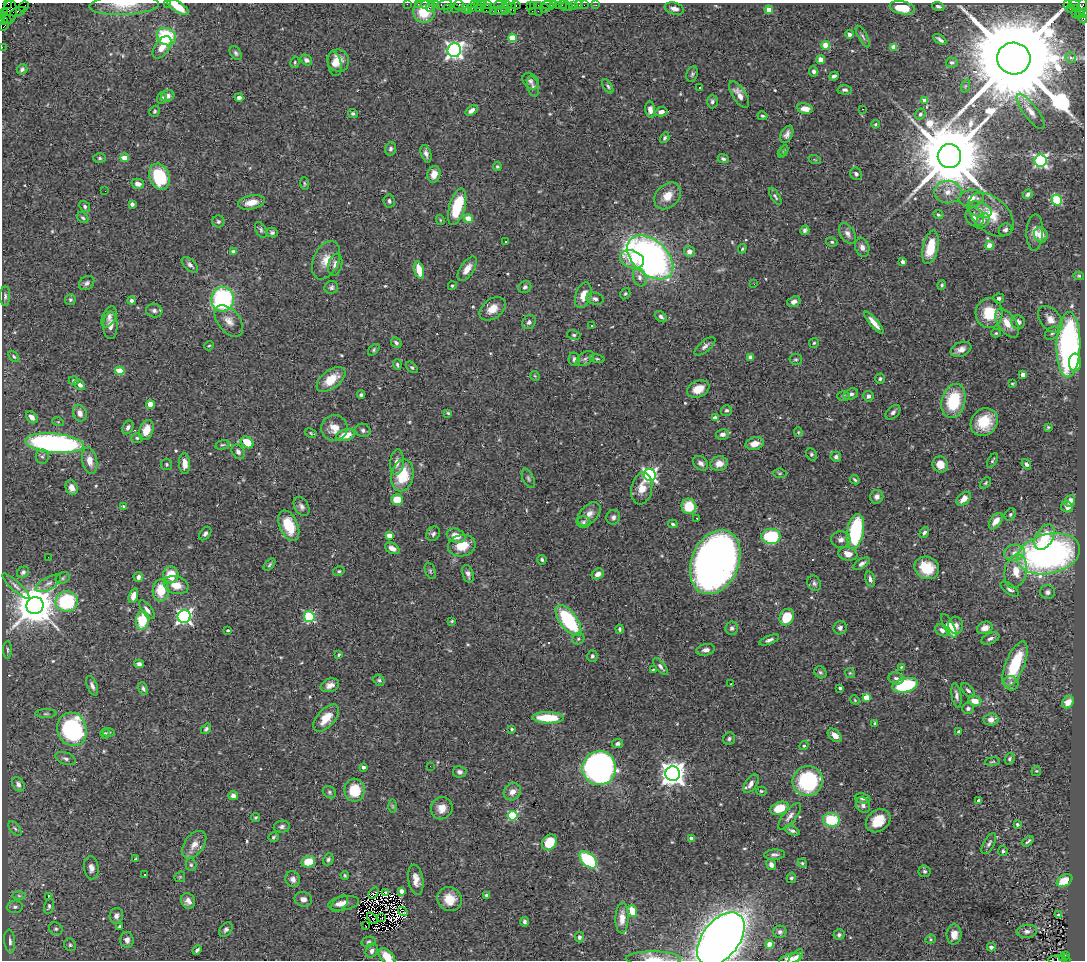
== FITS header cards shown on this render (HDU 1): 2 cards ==
NAXIS1  =                 1083
NAXIS2  =                  958

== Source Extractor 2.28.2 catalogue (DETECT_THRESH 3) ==
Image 1083 x 958 px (HDU 1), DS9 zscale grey, 1 PNG px = 1 image px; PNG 1087 x 962 px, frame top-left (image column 1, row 958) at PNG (2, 3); each listed source drawn as its Kron ellipse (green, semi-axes under 4 px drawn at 4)
Background 0.713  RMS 0.037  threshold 0.112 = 3 sigma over >= 5 px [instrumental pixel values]
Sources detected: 564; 5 with non-positive FLUX_AUTO (blend fragments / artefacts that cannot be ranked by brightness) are neither listed nor drawn; of the other 559, the 500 brightest by FLUX_AUTO listed and drawn (59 fainter detections omitted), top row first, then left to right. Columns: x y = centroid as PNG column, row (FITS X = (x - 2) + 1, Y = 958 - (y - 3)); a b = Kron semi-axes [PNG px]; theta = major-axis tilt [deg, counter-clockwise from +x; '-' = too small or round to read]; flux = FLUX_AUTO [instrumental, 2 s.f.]
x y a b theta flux
7 3 3 2 - 13
167 3 3 2 - 4.6
407 4 2 2 - 16
418 4 2 2 - 25
425 4 2 2 - 20
435 4 3 2 - 17
478 4 4 2 - 27
487 4 3 2 - 24
1067 4 3 2 - 240
124 5 35 10 3 45
444 5 8 5 12 130
459 5 5 5 - 61
474 5 4 2 - 29
499 5 5 2 - 58
507 5 5 3 - 22
511 5 10 3 -73 88
516 5 5 3 - 75
530 5 3 3 - 18
534 5 3 2 - 26
538 5 3 2 - 36
548 5 6 4 -15 94
554 5 3 2 - 26
558 5 3 2 - 52
562 5 3 2 - 5.8
573 5 3 3 - 41
579 5 2 2 - 8
584 5 2 2 - 22
596 5 2 2 - 7.6
1074 5 6 3 4 71
24 6 5 2 - 36
430 6 6 2 72 110
481 6 7 2 45 62
565 6 5 2 - 17
938 6 6 4 -16 5.9
178 7 13 5 -32 39
569 7 2 2 - 4.5
471 8 4 2 - 13
478 8 4 3 - 83
487 8 6 4 4 100
545 8 4 2 - 23
902 8 13 6 -10 51
1077 8 4 3 - 280
447 9 3 2 - 40
455 9 3 3 - 84
465 9 3 2 - 88
505 9 5 2 - 31
674 9 10 6 -15 13
1070 9 2 2 - 12
1081 9 11 4 71 250
501 10 5 3 - 210
769 10 4 4 - 35
424 11 11 11 - 77
469 11 3 3 - 8.1
493 11 2 2 - 30
532 11 2 2 - 42
538 11 2 2 - 67
4 12 3 2 - 26
10 12 12 7 84 280
18 12 8 3 18 150
1075 13 3 2 - 29
1084 13 5 2 - 76
1080 14 4 3 - 72
5 18 7 2 -38 96
1083 18 5 3 - 91
3 21 4 3 - 52
4 26 5 2 - 100
849 34 4 4 - 8
166 37 10 8 -31 140
863 37 12 4 -60 6.2
512 38 4 4 - 78
940 40 7 3 -35 6.7
826 45 4 4 - 62
2 47 2 2 - 8.6
162 47 13 7 54 29
894 47 4 4 - 47
454 50 7 6 - 1000
236 53 8 5 -56 5.9
1014 58 16 16 - 84000
1071 58 6 5 - 7.2
306 60 6 5 - 8.3
821 60 4 4 - 35
338 61 11 11 - 29
295 62 6 4 79 3.9
952 62 6 5 - 7
335 64 12 6 -80 18
22 69 5 5 - 6.9
814 71 5 4 - 6.7
692 74 8 5 68 5.3
834 76 4 3 - 6.7
531 81 9 7 -44 8.6
533 86 10 5 -76 7.6
608 86 8 4 -58 4.8
965 86 7 4 71 4
699 88 3 3 - 14
845 90 7 5 -2 7.2
739 94 15 6 -58 23
168 96 7 6 - 13
162 98 6 4 69 5.5
239 98 4 3 - 9.7
712 101 7 5 -90 6.4
925 101 4 4 - 41
805 109 8 5 -9 25
862 109 3 2 - 3.4
471 110 7 4 37 14
650 110 8 5 -82 14
155 111 6 5 - 3.9
1031 111 21 7 -53 22
661 112 6 4 11 13
353 113 5 4 - 5.7
920 114 6 5 - 5
762 116 5 4 - 4.3
875 124 4 3 - 3
787 134 9 5 63 11
665 138 6 4 60 4
391 149 6 5 - 7.2
784 151 6 3 65 3.2
426 154 9 5 -72 10
781 154 3 2 - 2.9
949 156 12 11 - 35000
100 158 6 5 - 4.5
125 158 4 4 - 48
723 159 5 4 - 6.4
815 160 6 4 -19 2.8
1040 161 6 6 - 450
497 167 4 4 - 3.4
434 174 8 6 76 23
856 174 6 5 - 6.4
159 176 13 10 -68 150
138 184 6 5 - 15
305 184 6 4 -83 3.6
105 191 2 2 - 19
948 192 13 11 -2 27
1028 194 5 4 - 7.1
667 196 15 11 46 35
775 196 10 4 -60 5.2
971 198 12 8 9 31
1057 200 5 5 - 190
389 201 6 5 - 7.2
251 202 13 7 11 30
132 204 4 4 - 7.2
85 206 6 5 - 4.3
457 207 19 8 74 120
979 209 13 7 -19 16
938 215 5 4 - 3.9
991 215 26 17 -42 68
975 217 10 8 -49 19
83 218 6 4 -42 4.3
468 219 4 4 - 65
440 220 5 4 - 2.8
982 221 9 6 53 11
218 222 6 6 - 5.8
261 230 8 5 -63 5.5
805 230 5 4 - 7.3
1005 230 7 6 - 7.6
272 232 6 5 - 6
1035 233 18 8 87 24
847 234 11 7 -59 13
1041 235 8 6 -69 30
505 242 3 3 - 4.7
832 242 5 4 - 4.5
989 246 4 4 - 46
862 247 9 7 -71 14
930 247 17 7 77 77
742 249 5 3 - 3.3
233 252 4 4 - 18
689 252 5 5 - 15
650 257 27 17 -42 1300
632 259 12 8 -20 46
326 260 20 12 66 36
903 262 4 4 - 8.8
190 265 10 5 -43 8.9
335 265 11 7 77 15
467 269 14 6 56 24
419 270 9 4 -74 54
1079 276 5 4 - 3.5
640 277 9 6 -72 11
87 283 8 6 37 7.8
754 284 3 2 - 2.9
942 285 5 4 - 4.3
452 286 4 3 - 3.6
331 287 7 6 - 6.5
525 287 7 6 - 7.7
625 294 6 4 57 4
583 295 13 7 72 27
5 296 10 5 89 6.5
999 298 5 5 - 6.8
223 299 12 11 - 320
595 299 9 6 -11 7.9
70 300 5 5 - 4.4
131 301 4 4 - 6.8
794 302 7 5 22 12
492 309 15 9 36 30
154 311 8 7 - 7.9
989 313 15 13 -86 77
109 317 11 6 65 10
661 317 7 4 -42 7.1
1050 319 15 10 -50 24
229 321 18 11 -51 25
529 322 7 6 - 7.3
1018 322 7 6 - 12
874 323 14 4 -50 21
1007 323 16 8 -56 38
110 325 14 7 -90 17
592 326 3 2 - 3.3
996 333 5 4 - 3.5
1052 333 8 5 36 6.3
574 335 6 5 - 4.9
396 343 6 4 -48 6.3
814 343 5 5 - 3.8
1068 345 32 12 89 670
209 346 5 4 - 3.1
705 346 13 5 41 9.7
961 349 11 7 22 17
374 350 7 4 48 4
14 356 6 4 -46 4
750 357 4 4 - 18
574 359 7 5 -81 7.3
585 359 10 6 34 8.5
597 359 7 4 -12 3.7
796 359 6 5 - 4.6
1075 363 9 6 -90 40
397 365 5 3 - 4.1
412 367 7 4 -44 4.6
120 371 4 4 - 71
1023 375 4 4 - 27
535 376 5 4 - 2.7
331 379 17 9 37 57
880 379 5 4 - 5
74 381 5 4 - 5.3
1012 384 3 3 - 2.9
80 385 6 4 -47 11
698 389 12 8 23 38
851 394 7 5 19 8.8
361 395 4 4 - 4.5
843 396 6 5 - 4
868 396 5 5 - 8
953 401 17 11 75 130
150 404 4 4 - 42
726 410 5 5 - 5.4
893 412 9 5 43 7.9
80 413 8 6 -70 15
448 413 4 3 - 3.4
32 417 7 5 -49 14
715 418 4 3 - 24
58 422 6 3 -18 2.9
984 422 15 12 47 65
128 427 7 5 62 8.3
1048 427 3 3 - 2.7
334 428 13 13 - 32
146 430 10 7 70 32
363 430 8 6 -19 8.1
798 432 4 4 - 2.8
311 433 6 4 -28 3.3
722 434 6 5 - 10
346 435 10 5 14 42
137 438 6 5 - 4.4
247 442 7 5 -38 52
54 443 29 9 -5 640
755 444 9 6 12 21
222 445 7 4 16 4.6
238 452 8 6 -56 10
811 454 6 5 - 4.6
42 457 7 6 - 6.6
836 457 5 5 - 6.1
992 460 8 4 59 4.5
90 461 13 7 -79 26
397 462 13 7 84 17
184 463 10 5 -86 22
701 463 8 6 -40 11
167 464 5 5 - 4.2
719 464 9 7 13 21
940 464 8 7 - 29
1026 464 5 4 - 6
780 473 7 4 -5 4
402 475 16 11 78 93
650 475 6 6 - 650
528 478 10 5 -65 6.2
855 480 5 3 - 3.5
986 483 6 4 43 3.9
72 488 7 6 - 17
642 488 16 10 79 31
877 497 7 6 - 12
964 499 8 5 42 22
397 500 6 5 - 47
1070 501 6 5 - 18
124 506 4 3 - 3.8
301 506 10 6 -60 10
689 506 8 7 - 67
1067 507 6 5 - 12
589 514 14 8 46 20
1010 515 6 5 - 4.8
613 517 7 7 - 8.6
697 518 3 3 - 3.8
996 521 9 5 54 24
583 522 7 6 - 6.7
673 524 5 3 - 4.4
289 526 16 9 -67 79
855 531 18 8 80 230
924 532 6 4 56 6.7
205 534 7 5 52 7.1
433 534 8 6 52 7.5
389 535 4 4 - 34
456 536 10 7 -21 25
771 536 10 8 1 140
1044 537 14 8 59 58
841 539 10 8 0 14
462 546 14 10 12 50
392 548 8 5 -29 18
1014 553 10 8 9 18
848 554 9 6 -11 21
1049 554 32 20 13 890
48 557 2 2 - 3.8
542 560 5 4 - 5
715 562 33 23 67 1800
861 564 9 4 31 8.1
270 565 7 4 49 3.8
927 568 12 11 - 71
339 571 6 4 13 4
430 571 8 5 -70 4.4
1016 571 17 11 77 45
23 572 6 5 - 5.4
468 574 9 5 -72 9.1
598 574 6 5 - 13
171 575 8 7 - 47
138 577 5 4 - 9.6
63 578 7 5 23 5.7
870 579 8 4 -76 8
48 583 14 6 29 13
814 583 8 6 -60 7.4
176 585 12 8 -18 36
16 586 18 4 -42 11
1010 589 10 5 -37 8.6
161 590 11 8 87 61
1047 592 7 7 - 8.3
133 596 8 4 71 26
67 602 11 10 - 220
35 605 8 8 - 9300
147 610 11 5 -53 11
184 617 6 6 - 740
309 617 5 5 - 240
787 617 9 7 58 74
568 620 18 8 -53 210
142 621 9 6 82 92
452 621 4 3 - 3
956 625 8 7 - 14
949 626 13 5 -61 53
732 628 6 6 - 7
840 628 7 6 - 8.8
985 628 8 6 19 21
620 629 4 3 - 4.4
228 630 3 3 - 4
942 630 7 5 -32 12
990 638 9 5 23 8.7
578 639 6 5 - 4.9
769 640 10 4 21 9.1
7 650 9 3 -89 4.6
706 650 9 5 10 10
339 654 3 3 - 3.1
592 656 6 5 - 6.2
139 664 5 4 - 7.8
1015 664 24 9 68 130
660 666 10 4 -51 8
901 667 4 4 - 2.9
654 669 4 2 - 2.9
820 672 6 5 - 4.8
850 673 5 4 - 3.2
896 678 7 6 - 9.2
379 680 6 5 - 4.5
1011 683 7 7 - 10
731 684 3 2 - 3.4
330 685 9 6 18 16
905 685 13 7 13 210
92 686 10 5 -67 9.5
143 688 6 4 -70 5.7
840 688 3 3 - 4.4
968 690 8 5 -46 7.4
956 695 12 4 -81 9.1
866 697 4 4 - 66
855 700 5 4 - 2.9
975 701 6 5 - 27
1068 702 6 5 - 28
968 708 6 5 - 6.3
46 714 11 4 0 4.9
326 718 16 8 48 41
548 718 16 5 -1 100
991 719 7 6 - 16
875 723 3 3 - 3.2
72 729 17 14 -73 450
206 729 6 4 51 5.1
512 729 3 3 - 3.4
959 731 4 3 - 4.1
109 732 6 4 -4 3.6
105 733 5 4 - 3.8
835 735 8 5 -40 18
729 739 6 5 - 5.8
618 743 5 4 - 7.1
804 746 5 4 - 3.4
66 759 11 6 -20 8.4
1009 759 6 4 70 4.8
992 762 7 3 6 2.8
430 766 2 2 - 3.5
363 767 4 3 - 8.5
599 768 17 17 - 880
1036 771 5 5 - 3.3
460 772 7 5 -10 8.2
673 774 7 7 - 2500
808 781 15 14 - 240
18 784 8 5 -61 8.4
751 784 10 5 56 15
355 790 11 10 - 75
761 791 5 4 - 4.1
329 792 7 5 -35 5
512 792 9 8 - 18
233 796 4 4 - 14
863 798 8 5 -11 6.9
979 800 4 3 - 5.8
863 805 8 6 -58 9.8
393 806 7 4 -89 4.1
442 808 11 10 - 24
780 808 9 6 21 65
512 816 5 5 - 180
790 816 16 6 51 13
256 817 5 4 - 3.8
831 820 8 7 - 100
878 821 13 10 38 53
1017 824 4 3 - 5.3
282 827 8 6 8 7.2
15 828 9 5 -51 5.6
792 831 8 4 -20 7.5
273 837 5 5 - 5
691 838 4 3 - 6.5
1028 841 6 3 41 4.9
549 842 8 6 52 69
989 844 11 5 61 7.6
194 845 16 9 52 25
1003 851 5 4 - 6.1
774 855 10 5 2 8.2
136 859 4 4 - 3.2
328 859 6 5 - 5.2
588 860 10 6 -44 230
308 862 7 5 11 53
802 863 4 4 - 3.3
191 865 6 5 - 4.2
771 865 5 4 - 9.5
91 868 11 7 -83 14
924 871 6 5 - 5.6
145 874 3 2 - 3
345 875 4 3 - 3
180 877 6 4 44 3
791 878 5 4 - 4.5
293 879 8 7 - 14
416 880 15 7 -81 23
1064 881 8 5 29 53
402 891 4 4 - 19
385 892 3 3 - 8.7
373 893 6 2 58 3.5
487 895 4 3 - 13
19 896 6 4 -2 4.9
48 897 4 2 - 28
303 899 8 7 - 14
449 899 12 11 - 39
188 901 8 7 - 13
343 903 15 7 10 18
340 904 10 6 44 12
49 906 7 4 75 5.8
15 907 8 6 4 8.2
632 911 6 5 - 44
403 912 5 3 - 4.1
1058 915 3 3 - 3.3
116 916 8 6 74 11
372 918 7 2 -52 3.4
382 918 4 2 - 3.4
622 918 15 6 89 27
524 922 5 4 - 7
365 925 3 2 - 12
119 927 4 3 - 3.8
56 929 7 6 - 5.6
226 929 8 5 51 6.4
1027 931 10 6 6 11
780 932 6 6 - 7.3
954 934 10 7 88 24
839 935 5 5 - 5.9
579 937 5 4 - 7
721 939 30 18 52 3500
930 939 5 4 - 3.4
127 940 8 6 -81 12
10 941 11 5 -85 11
369 942 7 5 10 5.1
770 944 4 4 - 52
70 945 6 5 - 4.9
991 947 4 4 - 9.2
197 950 5 3 - 5.1
372 951 7 5 63 8.6
1065 955 3 2 - 130
387 956 10 6 -45 30
795 958 10 5 51 12
1064 958 6 3 -26 99
654 959 27 7 -1 29
790 959 11 5 16 25
1057 960 9 2 1 5.4
At the frame edge (FLAGS 8, measured only in part): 23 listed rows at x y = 7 3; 167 3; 407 4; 418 4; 425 4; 435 4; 1067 4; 124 5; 444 5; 459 5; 474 5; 430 6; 178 7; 1084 13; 1083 18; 3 21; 4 26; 2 47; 721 939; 387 956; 654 959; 790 959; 1057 960
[59 fainter detections neither listed nor drawn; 5 non-positive-flux detections neither listed nor drawn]